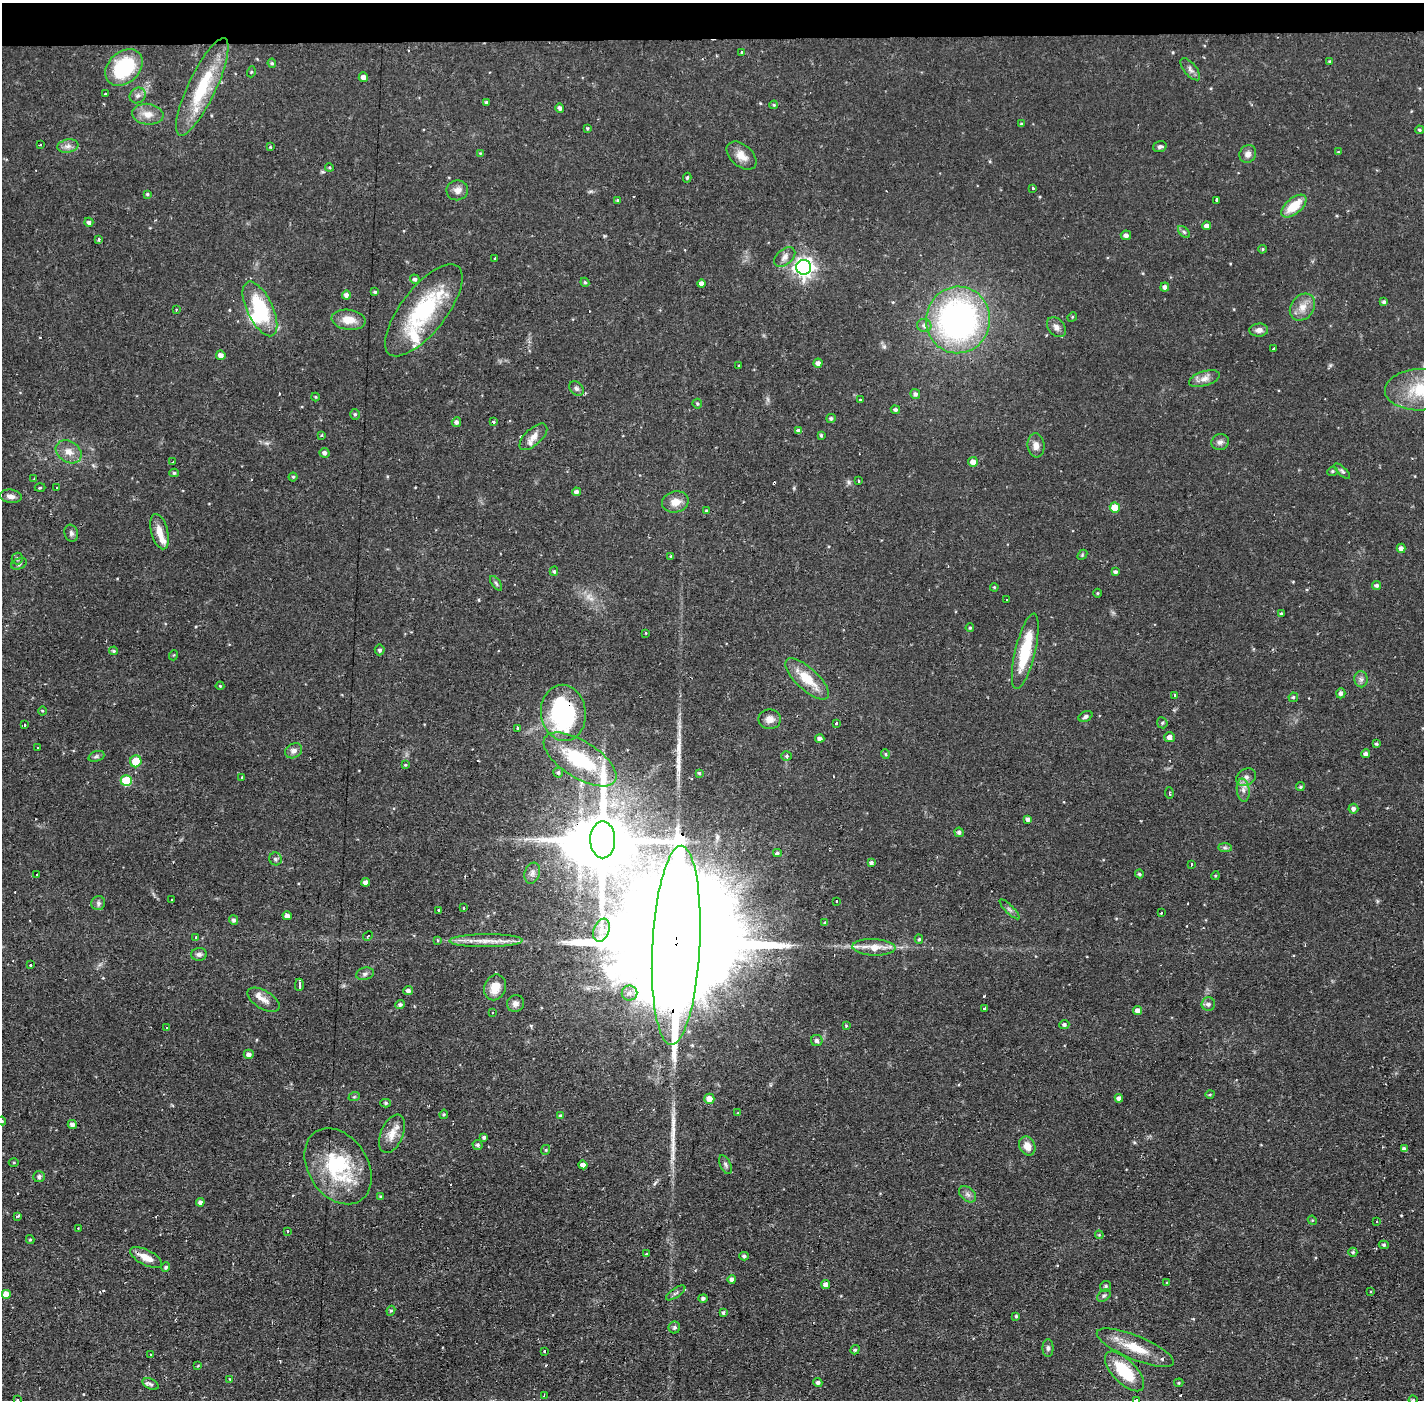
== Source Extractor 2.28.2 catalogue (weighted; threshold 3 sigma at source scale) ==
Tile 2 of 3 x 3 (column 2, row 1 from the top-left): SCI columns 1424-2845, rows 2849-4246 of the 4268 x 4300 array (HDU 1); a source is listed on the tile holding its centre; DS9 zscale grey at full resolution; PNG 1426 x 1402 px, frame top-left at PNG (2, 3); each listed source drawn as its Kron ellipse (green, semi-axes under 4 px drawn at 4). Shown black and unused: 3% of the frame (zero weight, under 2 of 3 exposures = <1% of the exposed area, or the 3 px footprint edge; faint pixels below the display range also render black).
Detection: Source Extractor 2.28.2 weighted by HDU 2 'WHT'; one run over the whole footprint, this tile lists its part. Background 0.056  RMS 0.0057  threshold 0.0255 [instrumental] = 3 sigma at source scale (4.5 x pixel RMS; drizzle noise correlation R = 1.50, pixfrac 1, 0.05/0.05 arcsec/px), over >= 5 px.
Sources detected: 288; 3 inside a brighter object's white glare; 8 cosmic-ray / hot-pixel residue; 1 long thin detection or spike segment (spike, bleed or trail) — neither listed nor drawn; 7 inside a brighter listed object's ellipse — not listed separately; the other 269 listed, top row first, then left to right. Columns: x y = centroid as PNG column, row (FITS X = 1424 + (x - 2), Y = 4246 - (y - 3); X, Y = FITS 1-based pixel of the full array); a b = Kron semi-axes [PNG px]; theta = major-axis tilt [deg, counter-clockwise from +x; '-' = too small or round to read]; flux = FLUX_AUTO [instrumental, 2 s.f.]
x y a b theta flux
741 52 3 3 - 0.67
1329 61 3 3 - 0.6
272 63 5 4 - 0.91
124 67 21 15 43 35
1190 69 13 6 -50 2.2
251 72 5 3 - 0.52
363 77 5 4 - 2.9
202 87 53 14 65 33
106 94 3 3 - 1
138 95 8 7 - 2.1
486 102 3 3 - 0.7
774 105 4 3 - 0.76
560 108 4 4 - 1.9
148 114 15 10 -6 6
1021 124 4 3 - 0.67
587 128 3 3 - 0.63
1419 130 4 3 - 0.8
41 145 3 2 - 0.9
68 146 10 6 10 2.7
270 147 3 3 - 0.63
1160 147 7 5 17 1.4
1338 152 4 4 - 0.47
480 153 4 4 - 0.46
1248 154 9 8 - 3
741 156 17 10 -41 6
329 167 4 3 - 0.53
687 178 5 4 - 0.82
1033 188 3 2 - 0.57
457 190 11 10 - 3.4
147 194 4 3 - 0.82
617 200 4 3 - 0.66
1216 200 3 3 - 2.4
1294 206 15 8 40 13
89 222 5 4 - 1.6
1207 226 4 4 - 3
1184 232 7 4 -45 1
1126 235 5 5 - 2.2
98 239 3 3 - 1.1
1262 249 4 3 - 0.71
785 257 12 7 40 3
495 258 3 2 - 0.7
804 267 7 7 - 290
415 279 5 4 - 1.4
585 282 5 4 - 0.79
702 284 4 4 - 3.2
1165 287 4 4 - 2.2
375 292 4 3 - 0.84
346 295 4 4 - 2.2
1384 302 3 3 - 1.2
1302 307 14 11 53 6.1
260 309 29 13 -64 38
176 310 3 2 - 0.82
424 310 56 22 52 54
1072 317 5 4 - 0.64
349 320 17 10 -7 8.2
958 320 33 32 - 170
924 325 7 6 - 2
1056 327 11 8 -48 2.8
1259 330 9 6 5 2.5
1274 349 3 2 - 0.82
221 355 5 5 - 2.8
818 363 4 4 - 2.7
739 365 3 2 - 0.75
1204 379 16 7 17 3.9
576 388 8 6 -44 1.7
1420 390 35 21 2 25
915 394 5 4 - 1.5
315 397 4 4 - 0.59
860 400 3 3 - 3.8
697 404 5 4 - 0.9
895 410 4 4 - 1.4
355 414 5 4 - 1
831 418 5 4 - 1.2
456 422 5 4 - 1.7
494 422 4 3 - 0.87
799 431 4 4 - 2.5
321 435 4 4 - 0.62
821 435 3 3 - 0.84
533 437 17 8 43 4.7
1220 442 9 8 - 2.3
1036 445 12 8 -84 3.9
69 452 14 10 -33 5.7
324 453 5 5 - 1.8
173 461 3 2 - 0.36
973 462 5 5 - 4.4
1332 471 5 4 - 0.92
1342 471 10 4 -44 1.2
174 473 4 4 - 0.99
293 477 4 4 - 0.81
34 479 3 2 - 0.51
858 481 3 3 - 3.2
57 487 3 2 - 0.52
40 488 5 3 - 0.6
576 492 4 4 - 1.9
10 496 11 6 -7 2.9
675 502 13 10 12 6
1115 507 5 5 - 9.1
706 511 4 3 - 0.6
160 532 18 8 -75 6.7
71 533 9 6 -72 1.6
1401 548 5 4 - 2.7
1082 555 6 4 48 0.72
671 556 4 4 - 0.59
17 558 6 5 - 1.4
19 564 8 5 24 1.4
554 571 5 4 - 0.82
1115 572 4 3 - 1.5
496 583 8 4 -55 1
1377 585 5 4 - 1.5
994 587 4 3 - 0.51
1098 593 4 3 - 0.54
1006 599 3 3 - 3
1281 613 4 3 - 0.67
970 628 4 3 - 0.76
646 633 3 2 - 0.36
380 650 5 5 - 1.4
114 651 4 3 - 0.84
1025 651 38 10 76 29
174 655 5 3 - 0.49
807 679 28 11 -43 15
1361 679 8 6 -89 1.8
220 686 4 4 - 0.59
1341 693 5 4 - 1.7
1174 695 3 2 - 1.2
1293 697 5 4 - 0.99
42 711 4 3 - 0.6
563 713 28 22 -83 77
1085 716 7 5 28 1.5
770 719 11 10 - 3.6
836 723 3 3 - 2.7
1162 723 6 5 - 0.93
25 725 3 2 - 0.8
517 728 3 2 - 0.65
1170 737 5 5 - 3
820 738 4 4 - 1.9
1376 744 4 4 - 0.87
38 748 2 2 - 0.54
294 751 9 7 27 2.5
885 754 4 4 - 0.66
1366 754 4 4 - 1.9
96 756 8 5 20 1.2
787 756 5 4 - 0.83
580 759 41 18 -32 41
136 761 6 5 - 11
405 765 4 3 - 0.61
558 773 5 5 - 1.2
699 773 4 4 - 0.76
242 777 4 2 - 0.46
1246 777 10 8 32 2.8
126 781 5 5 - 23
1300 787 4 4 - 0.91
1243 790 11 6 -84 3.1
1169 793 6 3 -79 0.75
1353 809 5 5 - 1.6
1028 819 4 4 - 2
959 832 5 4 - 1.5
603 840 18 12 -89 4700
1225 848 7 4 -1 1.1
777 853 4 4 - 1.1
276 859 6 6 - 1.5
871 862 4 3 - 1.4
1191 864 3 2 - 1.1
532 873 11 7 72 2.3
1139 874 4 4 - 1.1
37 875 3 3 - 1.2
1215 876 4 3 - 0.5
366 882 4 4 - 2.5
172 900 3 2 - 0.82
836 901 3 2 - 0.78
98 903 7 7 - 1.6
464 908 3 3 - 1
1010 909 13 3 -45 1.2
438 911 3 2 - 0.87
1161 913 3 2 - 0.73
287 916 4 4 - 3
234 920 5 4 - 1.5
825 923 3 3 - 0.99
601 930 12 7 68 3.9
368 936 5 4 - 0.66
196 937 3 3 - 0.67
919 939 4 4 - 0.79
437 941 4 3 - 0.9
486 941 37 6 0 8.5
676 945 100 24 87 51000
874 947 21 8 -2 9.7
199 954 8 6 2 1.9
31 965 3 3 - 3.5
365 974 9 6 16 1.6
299 985 6 3 89 5.8
495 987 13 10 69 8.4
408 991 5 4 - 2
630 993 8 7 - 2.4
263 1000 18 9 -31 4.5
516 1003 9 8 - 2.6
1208 1004 7 6 - 1.9
400 1005 5 4 - 1.5
985 1008 4 3 - 4.1
1138 1011 4 4 - 3.3
492 1013 3 2 - 0.8
1064 1024 5 4 - 1.3
846 1026 4 4 - 0.53
167 1028 3 3 - 1.1
817 1041 6 5 - 1.9
249 1054 5 4 - 2.3
1210 1094 5 3 - 0.63
354 1097 6 3 19 0.63
1119 1098 4 4 - 2.6
709 1099 5 5 - 5.7
386 1103 5 4 - 1.1
738 1113 4 3 - 0.44
444 1114 4 4 - 0.74
560 1115 4 4 - 0.89
2 1121 4 3 - 0.54
72 1124 4 4 - 2.3
392 1134 20 11 67 7.1
484 1137 4 4 - 1.3
478 1145 5 5 - 1.3
1027 1146 10 7 -66 4.9
1404 1149 4 3 - 1.7
545 1150 5 3 - 0.71
14 1163 5 3 - 0.57
583 1165 4 4 - 3.2
725 1165 10 5 -66 1.4
338 1166 41 29 -57 47
39 1177 6 5 - 1.7
968 1194 10 6 -41 2.2
381 1197 4 4 - 1
200 1202 4 4 - 2
18 1216 3 2 - 1.3
1312 1220 5 4 - 0.55
1377 1221 3 2 - 0.76
78 1228 2 2 - 0.4
287 1231 3 3 - 1.2
1099 1235 4 4 - 0.61
30 1240 4 4 - 0.74
1384 1245 5 4 - 0.93
1353 1252 4 4 - 0.94
646 1254 3 3 - 0.58
744 1256 4 4 - 1
146 1257 18 7 -27 6.4
166 1267 4 4 - 1.2
732 1279 4 4 - 1.8
1167 1283 3 2 - 0.54
826 1284 4 4 - 3.3
1106 1286 5 5 - 1.2
1371 1291 2 2 - 0.73
676 1293 11 4 34 1.4
6 1294 5 5 - 5.5
1104 1296 7 5 38 1.2
703 1298 5 4 - 1.6
391 1311 5 4 - 0.88
723 1312 4 4 - 1.1
1016 1316 4 3 - 0.68
674 1327 6 6 - 1.2
1048 1348 9 5 -90 1.5
1135 1348 41 12 -22 16
855 1350 5 4 - 0.91
545 1351 3 3 - 1.7
150 1355 3 3 - 1.2
198 1366 3 2 - 0.54
1124 1371 25 11 -45 25
230 1379 4 3 - 0.51
818 1383 4 4 - 1.7
1179 1383 5 4 - 0.7
151 1384 8 5 -26 1.5
544 1395 3 2 - 0.84
17 1400 4 3 - 0.45
1136 1400 4 3 - 30
1413 1400 4 4 - 0.61
Overlapping masked pixels (flux is a lower limit): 2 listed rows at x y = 563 713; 676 945
Isophote crosses this tile's border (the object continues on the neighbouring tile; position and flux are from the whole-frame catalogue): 5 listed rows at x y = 1420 390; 2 1121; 17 1400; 1136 1400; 1413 1400